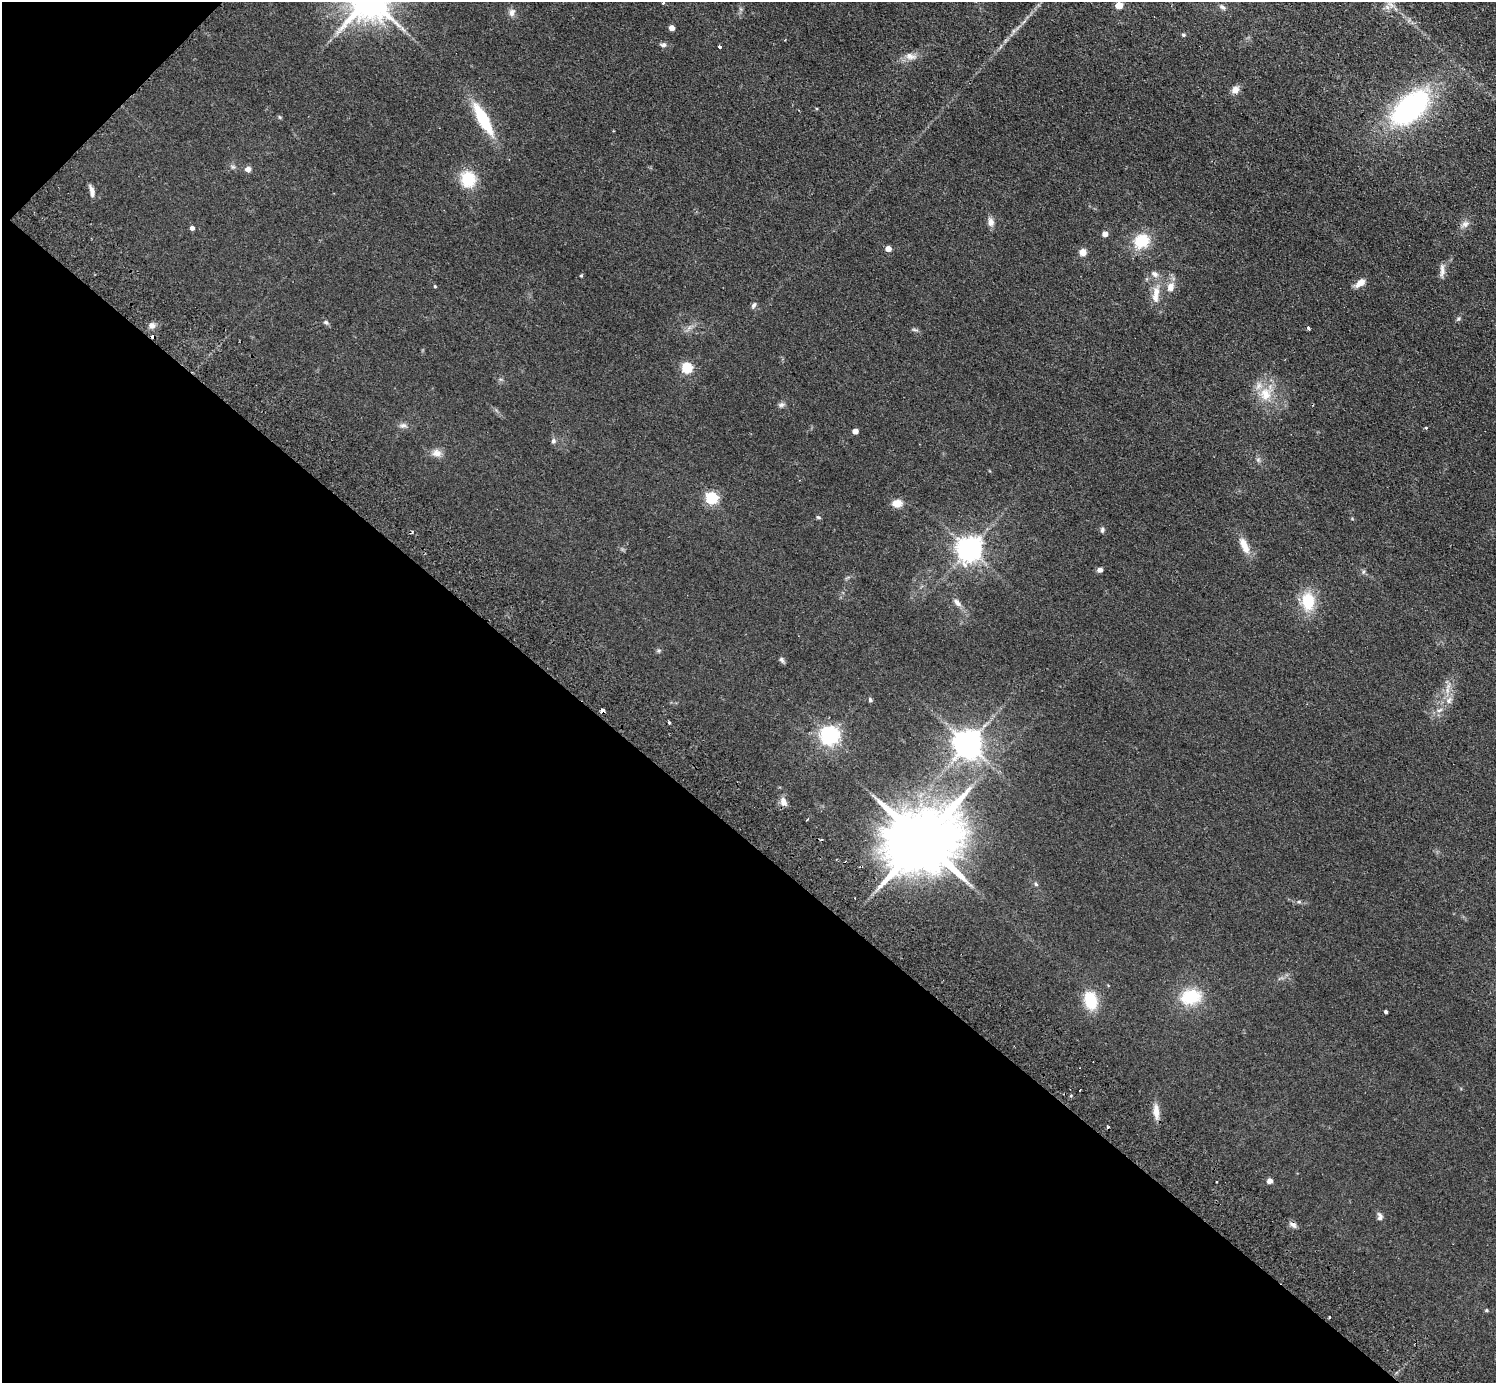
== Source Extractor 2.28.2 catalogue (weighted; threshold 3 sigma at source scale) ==
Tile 9 of 4 x 4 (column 1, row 3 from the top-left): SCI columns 41-1534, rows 1724-3104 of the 6059 x 6067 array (HDU 1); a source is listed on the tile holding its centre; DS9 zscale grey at full resolution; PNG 1498 x 1385 px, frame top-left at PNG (2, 2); no overlay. Shown black and unused: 41% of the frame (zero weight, under 2 of 3 exposures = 3% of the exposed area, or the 3 px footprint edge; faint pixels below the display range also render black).
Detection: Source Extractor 2.28.2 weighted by HDU 2 'WHT'; one run over the whole footprint, this tile lists its part. Background 0.0635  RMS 0.009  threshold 0.0404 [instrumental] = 3 sigma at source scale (4.5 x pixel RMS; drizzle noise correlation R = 1.50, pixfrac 1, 0.05/0.05 arcsec/px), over >= 5 px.
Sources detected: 82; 3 cosmic-ray / hot-pixel residue — not listed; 1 inside a brighter listed object's ellipse — not listed separately; the other 78 listed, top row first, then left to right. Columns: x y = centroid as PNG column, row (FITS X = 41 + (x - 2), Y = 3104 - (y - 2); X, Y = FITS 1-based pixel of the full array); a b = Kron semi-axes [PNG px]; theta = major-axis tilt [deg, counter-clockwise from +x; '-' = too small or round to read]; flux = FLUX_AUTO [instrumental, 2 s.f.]
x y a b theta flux
663 3 4 3 - 1.3
1119 5 5 5 - 18
1223 7 8 5 -38 2.2
512 13 11 8 80 4.3
672 28 4 4 - 7.9
1183 35 5 4 - 1.2
663 45 8 6 -4 2.4
720 47 3 3 - 6.3
910 56 15 9 -13 6.2
1235 90 10 8 49 5.5
1410 108 50 27 43 140
280 117 6 4 -87 1.1
483 119 41 11 -61 42
248 169 6 5 - 4.4
468 179 16 14 -73 29
92 191 14 5 -78 4.2
991 222 11 8 -84 4.7
1465 224 10 9 - 4.2
192 228 4 4 - 3.4
1105 234 4 4 - 7
1142 241 16 14 27 28
888 249 4 4 - 8.4
1083 252 6 6 - 7.3
1442 270 18 5 89 4.7
1155 274 9 7 -38 3.8
581 276 4 4 - 1.1
1360 283 14 7 35 6.6
435 286 4 4 - 0.82
1170 287 11 9 81 7
1156 291 14 9 -81 8
754 305 8 6 61 2.2
1458 319 6 4 19 1.2
326 322 7 5 -22 2
152 325 8 7 - 3.9
1308 328 4 3 - 2.7
915 330 11 3 -15 1.5
687 368 5 5 - 72
1265 394 19 17 84 20
781 405 8 6 24 2.5
403 425 10 7 0 3.2
1426 428 3 3 - 2.4
855 431 4 4 - 7.1
553 441 7 6 - 2.1
437 453 13 10 2 6.3
1258 460 6 6 - 1.9
712 498 6 5 - 110
897 503 9 8 - 9.7
818 517 7 4 -19 1.2
1102 530 8 5 88 1.9
1244 546 22 9 -66 11
970 549 8 7 - 860
1100 570 6 5 - 3.4
1363 572 6 4 72 1.3
1308 601 21 15 -88 28
957 603 12 6 -51 4
781 660 9 5 -58 2.1
1448 686 7 4 71 2.7
870 700 6 4 -75 1.5
1449 700 10 8 63 5.1
1439 710 10 5 26 3.1
602 711 4 4 - 22
669 722 3 3 - 3.3
830 735 6 6 - 400
968 744 8 8 - 1300
783 801 10 7 -74 5.6
808 819 3 3 - 1.2
922 840 21 16 38 9800
1036 884 6 4 -46 1.4
1299 902 6 4 0 1.3
1191 997 20 14 9 37
1090 1001 14 10 -74 34
1386 1012 3 3 - 1.6
1156 1111 17 7 -88 9
1270 1181 5 5 - 4.9
1380 1217 10 7 -87 2.8
1293 1225 10 6 -26 3.2
1486 1310 4 4 - 1.2
1329 1317 3 2 - 1.4
Overlapping masked pixels (flux is a lower limit): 2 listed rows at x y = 602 711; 922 840
Isophote crosses this tile's border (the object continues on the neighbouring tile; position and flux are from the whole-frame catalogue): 1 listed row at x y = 663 3